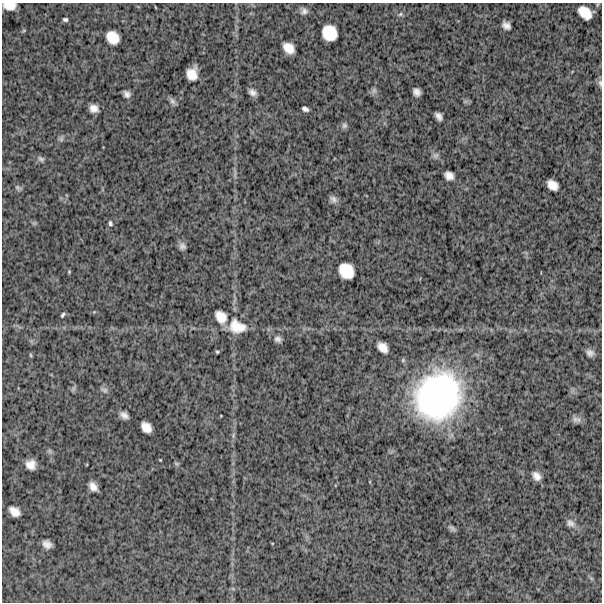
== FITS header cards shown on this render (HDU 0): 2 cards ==
NAXIS1  =                  600
NAXIS2  =                  600

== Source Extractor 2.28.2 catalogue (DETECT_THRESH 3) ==
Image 600 x 600 px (HDU 0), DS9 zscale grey, 1 PNG px = 1 image px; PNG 604 x 604 px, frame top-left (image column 1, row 600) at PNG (2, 3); no overlay
Background 1530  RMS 310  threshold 920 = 3 sigma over >= 5 px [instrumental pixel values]
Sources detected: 58; all 58 listed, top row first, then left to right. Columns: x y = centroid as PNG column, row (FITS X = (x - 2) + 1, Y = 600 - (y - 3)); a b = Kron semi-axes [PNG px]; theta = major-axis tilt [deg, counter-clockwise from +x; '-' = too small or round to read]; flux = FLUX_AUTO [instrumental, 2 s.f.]
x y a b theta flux
9 6 12 7 -2 2.1e+05
155 7 4 2 - 1.3e+04
304 11 9 8 - 8.2e+04
585 13 13 9 -44 2.7e+05
400 14 7 5 22 3.8e+04
65 19 5 4 - 4.1e+04
506 25 8 6 -38 1.1e+05
24 30 6 3 20 2.2e+04
329 33 14 13 - 4.3e+05
113 37 12 10 -49 3.1e+05
288 48 11 8 -42 2.3e+05
192 74 12 10 82 2.7e+05
600 83 10 6 -76 5.4e+04
374 91 9 6 89 5.9e+04
252 92 9 6 -29 9.6e+04
417 92 7 6 - 1.0e+05
127 94 6 5 - 8.2e+04
172 101 11 7 -57 6.2e+04
94 108 8 7 - 1.4e+05
305 109 6 4 -27 6.3e+04
439 116 8 5 -52 9.5e+04
344 125 8 7 - 5.5e+04
61 139 8 6 -70 4.5e+04
436 155 8 8 - 6.7e+04
41 159 10 7 -30 6.2e+04
235 173 12 3 90 5.4e+04
449 176 9 7 -35 1.4e+05
552 185 11 8 -39 2.0e+05
18 188 8 7 - 4.9e+04
333 199 11 7 -42 8.3e+04
34 223 7 4 -18 3.1e+04
110 223 7 5 -74 4.1e+04
182 246 8 7 - 7.6e+04
346 271 14 12 -48 4.2e+05
69 272 4 4 - 2.0e+04
63 315 5 3 - 3.6e+04
221 317 15 11 -54 2.5e+05
237 326 21 15 -19 3.9e+05
278 339 9 7 -17 7.4e+04
383 347 11 8 -48 1.9e+05
217 352 4 4 - 2.5e+04
590 353 9 7 -29 9.5e+04
30 355 6 4 -87 2.3e+04
73 388 9 4 72 3.6e+04
104 390 11 6 -23 5.8e+04
438 396 49 43 57 5.0e+06
124 415 8 5 -32 1.0e+05
575 419 10 8 -35 8.2e+04
146 427 11 8 -46 2.1e+05
233 435 9 3 77 4.4e+04
177 464 7 5 -18 3.1e+04
31 465 9 8 - 1.8e+05
536 476 9 7 -47 1.3e+05
93 486 9 6 -50 1.4e+05
14 511 10 7 -38 1.8e+05
571 523 12 9 -30 1.0e+05
452 528 10 5 -49 5.2e+04
47 544 9 6 -27 1.3e+05
At the frame edge (FLAGS 8, measured only in part): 2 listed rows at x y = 9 6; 600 83